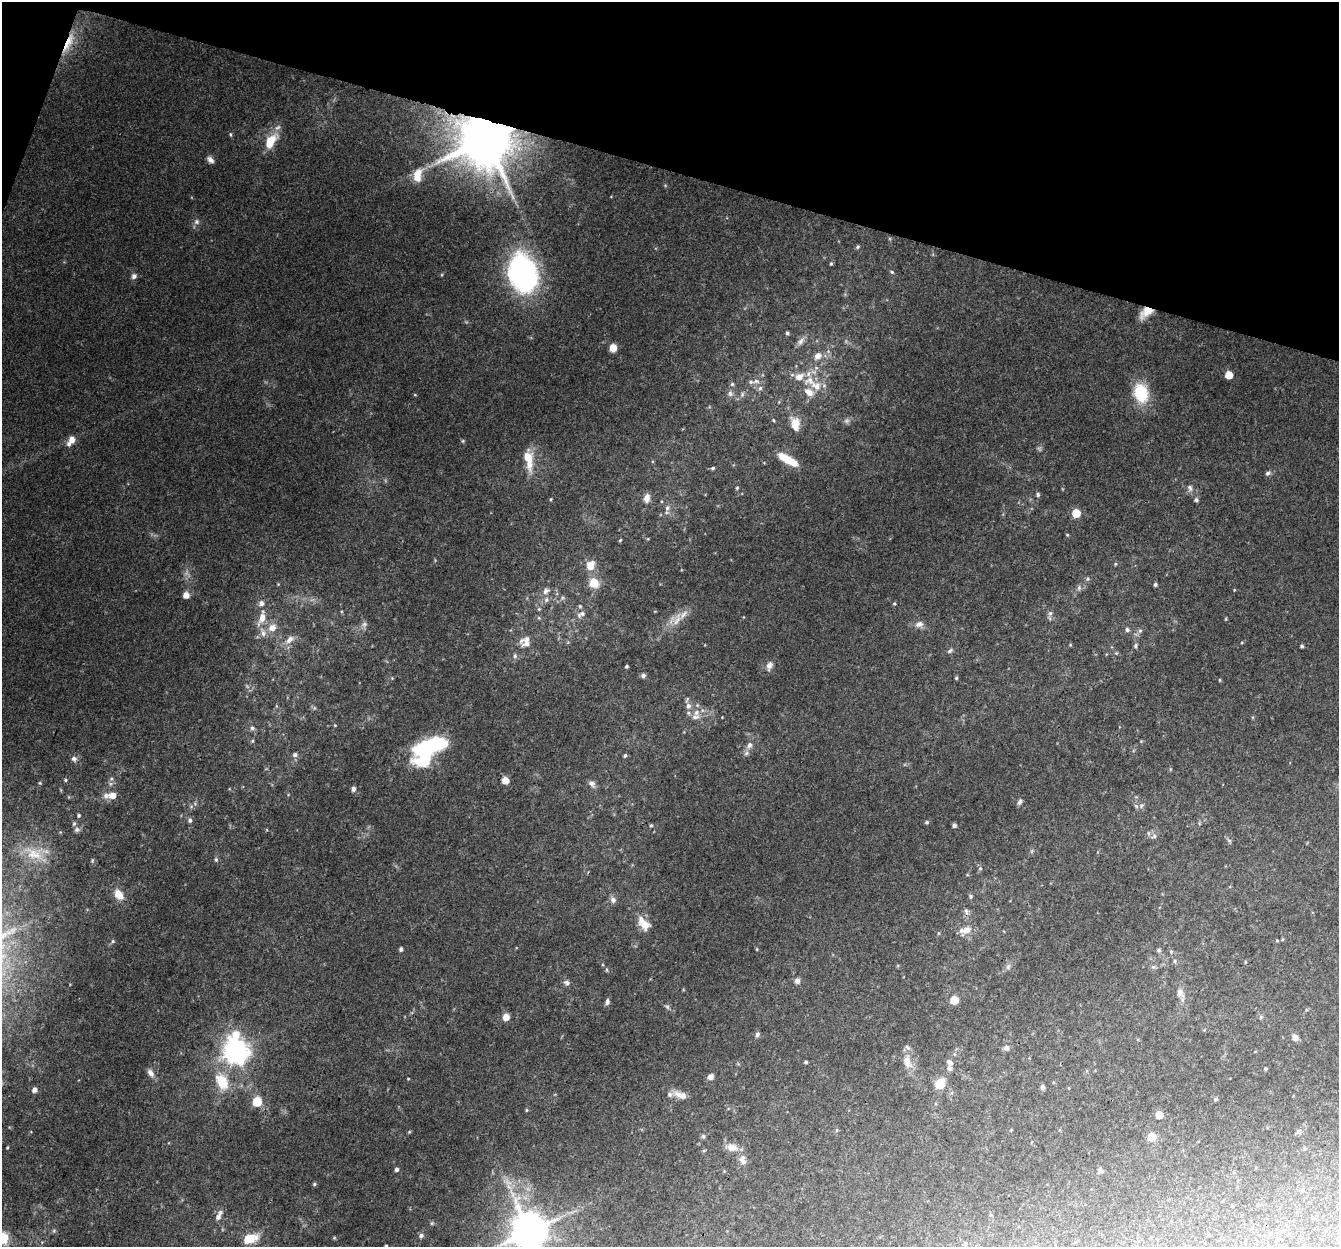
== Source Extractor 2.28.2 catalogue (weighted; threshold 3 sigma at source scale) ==
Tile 2 of 4 x 4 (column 2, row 1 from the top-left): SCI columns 1357-2693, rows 4008-5252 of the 5396 x 5587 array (HDU 1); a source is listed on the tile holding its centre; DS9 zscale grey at full resolution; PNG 1341 x 1249 px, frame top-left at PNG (2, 2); no overlay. Shown black and unused: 14% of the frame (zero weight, under 3 of 4 exposures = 5% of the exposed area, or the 3 px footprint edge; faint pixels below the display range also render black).
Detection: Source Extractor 2.28.2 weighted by HDU 2 'WHT'; one run over the whole footprint, this tile lists its part. Background 0.0834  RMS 0.0054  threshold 0.0242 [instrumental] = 3 sigma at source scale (4.5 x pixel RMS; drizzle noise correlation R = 1.50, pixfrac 1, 0.0396/0.0396 arcsec/px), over >= 5 px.
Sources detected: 202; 2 too faint to see at this stretch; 1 inside a brighter object's white glare — not listed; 19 inside a brighter listed object's ellipse — not listed separately; the other 180 listed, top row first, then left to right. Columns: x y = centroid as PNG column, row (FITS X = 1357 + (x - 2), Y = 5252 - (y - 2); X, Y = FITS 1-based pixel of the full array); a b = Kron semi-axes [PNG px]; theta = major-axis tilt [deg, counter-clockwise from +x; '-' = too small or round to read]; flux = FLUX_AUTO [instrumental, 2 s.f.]
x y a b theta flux
68 43 34 8 64 11
230 134 6 4 -84 0.77
486 140 14 13 - 3700
271 141 21 10 58 12
210 160 9 6 -44 2.3
418 173 16 11 34 6.2
196 222 8 7 - 1.8
857 247 6 5 - 0.92
831 264 5 4 - 0.76
892 272 6 4 -17 0.78
523 275 39 27 -75 110
134 276 8 7 - 1.8
1146 312 16 9 37 7.6
787 333 4 4 - 1
801 341 13 7 51 2.6
613 348 6 5 - 7.2
818 356 9 7 38 3.8
1229 375 5 5 - 9.9
810 380 18 12 19 8.6
756 381 10 6 -1 2.2
732 384 5 4 - 0.83
760 388 6 6 - 1.4
730 393 7 7 - 1.8
1141 393 24 17 -76 20
742 394 8 5 71 1.2
773 420 4 4 - 0.54
795 424 14 9 -80 8.9
71 441 12 6 58 5.5
463 441 5 5 - 0.64
527 457 18 12 -73 9.7
788 459 26 8 -30 12
713 468 5 4 - 0.97
1268 473 7 5 21 1.3
737 488 4 3 - 0.65
1190 488 9 7 -80 1.9
1038 494 5 5 - 1
647 498 9 6 77 4
551 499 4 4 - 0.55
1196 500 6 5 - 1.1
667 508 8 7 - 2.1
1076 513 5 5 - 15
1067 535 5 3 - 0.46
620 540 4 4 - 0.68
1115 564 5 3 - 0.57
590 566 9 8 - 7.8
1087 579 6 6 - 1.1
594 583 9 8 - 11
1155 585 5 4 - 1.1
1079 588 8 6 70 1.4
1234 590 4 3 - 0.39
546 591 11 7 38 2.4
186 595 6 6 - 4.3
562 598 6 4 19 0.85
546 600 7 6 - 1.6
894 604 4 3 - 0.62
580 606 5 4 - 0.69
539 609 5 5 - 0.73
1050 613 7 5 43 1.2
581 614 14 7 31 2.9
262 618 19 8 72 7.3
539 618 6 3 -71 0.61
677 619 22 8 63 6
1226 619 5 3 - 0.48
919 624 11 8 12 3
272 628 9 8 - 5.2
1127 630 6 5 - 1.4
1140 631 6 5 - 1.2
263 633 14 7 -71 3.7
289 640 14 8 42 4.2
527 644 23 11 -25 5.1
1070 645 5 4 - 0.49
1136 646 7 5 -83 1
1302 646 4 3 - 0.81
950 651 9 5 37 1.2
1116 653 5 4 - 0.69
515 656 8 5 90 1.3
627 666 4 3 - 0.88
769 666 11 8 74 2.9
643 676 6 5 - 1.5
392 678 4 4 - 0.51
956 678 4 4 - 0.69
1220 680 5 3 - 0.49
688 706 8 7 - 2.9
314 708 6 4 89 0.82
696 717 13 8 13 3.5
335 725 4 4 - 0.48
252 728 7 5 -1 1.2
252 741 6 4 71 0.64
749 745 11 8 55 3.2
422 750 29 19 -89 40
295 755 7 6 - 1.6
625 755 6 4 72 0.87
74 759 8 7 - 1.8
111 779 5 5 - 0.96
65 780 4 4 - 0.6
505 780 5 5 - 7.8
40 783 5 3 - 0.51
592 784 11 7 -51 2.3
353 789 5 5 - 1.9
112 795 8 6 9 4.8
1020 802 8 5 69 1.5
1136 806 7 5 -44 1.2
79 815 5 5 - 0.91
190 820 6 5 - 1.4
927 822 5 5 - 0.94
651 825 5 4 - 0.63
954 825 4 4 - 1.8
77 830 8 7 - 1.5
1148 833 6 4 -88 0.93
1154 836 8 5 30 1.4
35 854 37 18 -26 19
216 860 6 5 - 0.89
980 868 5 5 - 0.81
119 895 13 9 -53 6.7
970 896 6 5 - 1
613 900 10 8 -60 2.1
966 912 12 5 -79 1.9
645 925 10 9 - 6.6
967 930 16 9 37 5
113 941 5 4 - 0.75
1277 941 4 4 - 0.53
401 949 5 4 - 1.2
757 949 5 3 - 0.48
1159 950 6 5 - 1
1175 961 6 4 90 0.77
1245 962 5 3 - 0.46
1008 967 7 6 - 1.5
1153 967 6 5 - 0.97
606 970 6 4 -88 0.64
797 981 7 6 - 2
567 982 9 6 -22 1.7
1180 993 11 8 -62 3.2
954 1000 5 5 - 14
607 1002 7 5 85 1.6
667 1007 7 5 -45 1.1
506 1017 6 6 - 5.3
1261 1017 6 3 72 0.67
757 1034 7 5 71 1.3
1295 1037 7 6 - 2.7
1006 1048 6 5 - 2.4
236 1051 10 8 -83 470
806 1062 4 3 - 0.86
907 1062 20 11 -70 6.3
949 1068 8 6 -85 1.9
1265 1069 4 3 - 0.89
150 1073 12 7 -51 2.6
710 1077 7 6 - 2.2
408 1079 4 3 - 0.41
222 1082 22 14 -64 15
940 1084 8 7 - 14
1043 1087 6 5 - 1.4
34 1090 6 6 - 2.4
680 1095 20 8 -18 4.7
1216 1099 6 5 - 0.81
257 1102 6 5 - 23
527 1110 4 4 - 0.59
1159 1115 5 5 - 7.9
837 1130 6 4 89 0.65
1299 1131 6 6 - 1.2
409 1132 5 4 - 0.58
703 1136 6 6 - 0.98
1152 1137 5 5 - 16
7 1147 4 3 - 0.52
732 1147 16 9 -11 5.2
1304 1148 5 4 - 0.8
743 1160 14 8 -70 3.7
396 1169 5 4 - 1.6
1100 1171 7 5 30 1.1
508 1182 13 5 -24 3.3
314 1184 5 4 - 0.78
218 1217 9 7 74 2.4
432 1223 6 4 71 0.66
54 1231 5 5 - 0.84
530 1231 11 10 - 1600
421 1235 6 5 - 1.5
2 1238 6 6 - 62
250 1238 19 11 19 9.7
334 1238 5 4 - 0.59
965 1243 4 4 - 0.62
386 1246 4 3 - 0.77
Overlapping masked pixels (flux is a lower limit): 3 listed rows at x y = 68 43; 486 140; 1146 312
Isophote crosses this tile's border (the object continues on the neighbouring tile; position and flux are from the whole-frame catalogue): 3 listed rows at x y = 530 1231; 2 1238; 386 1246